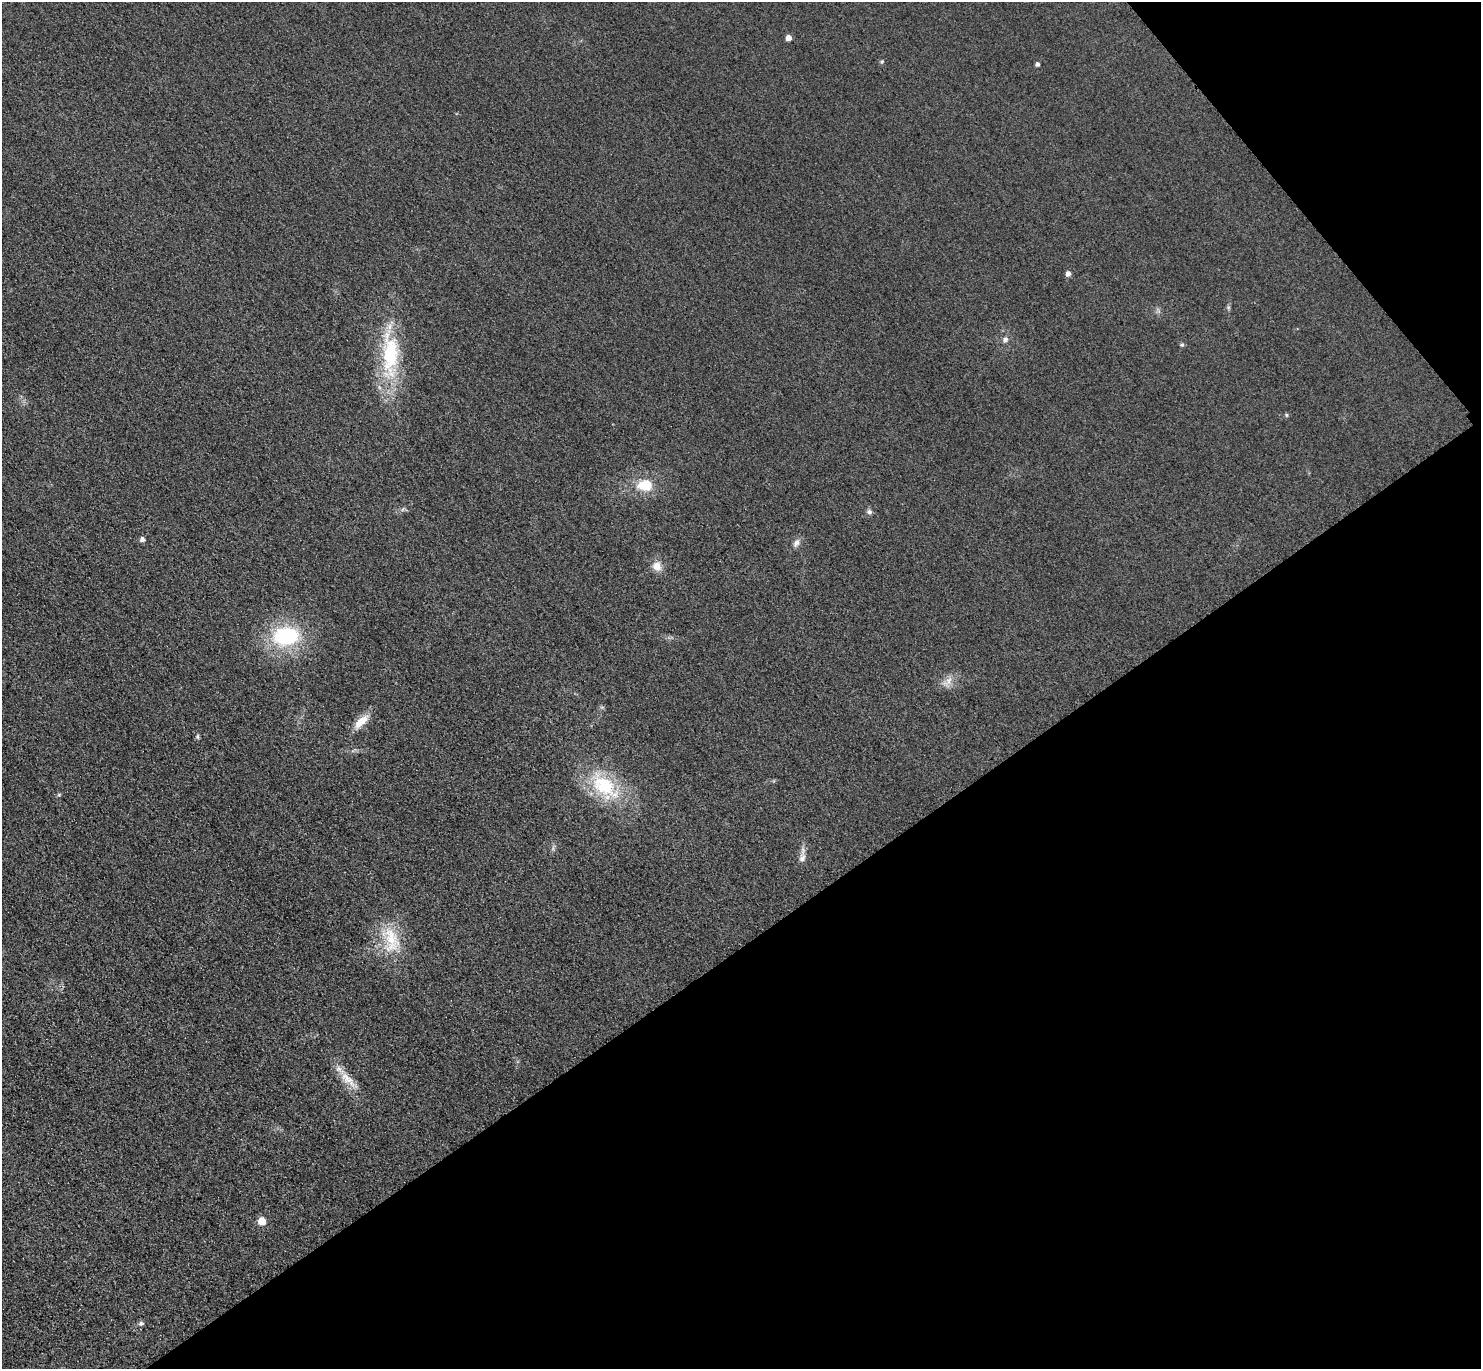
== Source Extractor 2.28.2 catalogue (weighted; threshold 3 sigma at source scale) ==
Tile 12 of 4 x 4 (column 4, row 3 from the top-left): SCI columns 4468-5946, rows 1691-3057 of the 5977 x 5973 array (HDU 1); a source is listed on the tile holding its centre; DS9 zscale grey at full resolution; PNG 1483 x 1371 px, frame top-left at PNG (2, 2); no overlay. Shown black and unused: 35% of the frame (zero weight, under 3 of 4 exposures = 3% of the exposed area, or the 3 px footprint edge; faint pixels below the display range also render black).
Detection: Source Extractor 2.28.2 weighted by HDU 2 'WHT'; one run over the whole footprint, this tile lists its part. Background 0.0823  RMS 0.019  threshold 0.0873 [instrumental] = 3 sigma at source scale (4.5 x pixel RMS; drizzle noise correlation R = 1.50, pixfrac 1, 0.05/0.05 arcsec/px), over >= 5 px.
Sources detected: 24; all 24 listed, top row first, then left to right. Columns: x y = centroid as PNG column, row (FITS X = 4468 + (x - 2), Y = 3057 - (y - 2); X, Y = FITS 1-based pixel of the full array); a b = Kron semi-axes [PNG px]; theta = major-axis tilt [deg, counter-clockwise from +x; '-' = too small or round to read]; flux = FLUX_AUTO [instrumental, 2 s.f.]
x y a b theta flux
789 38 5 5 - 15
882 62 5 4 - 2.5
1037 64 4 4 - 4.6
1068 274 5 5 - 8.5
1005 339 8 6 20 6.6
1182 345 6 5 - 3.2
390 354 65 22 -89 160
1286 415 6 4 -89 2.4
644 485 21 15 -3 45
869 512 7 7 - 5.4
142 539 5 5 - 7.5
796 543 12 7 52 9.3
657 566 11 10 - 18
286 636 25 17 5 170
948 681 18 8 44 16
361 721 23 9 43 27
197 737 6 5 - 3.4
604 786 43 22 -40 130
59 795 5 5 - 2.5
802 858 13 8 75 12
391 940 42 21 -76 80
348 1080 34 10 -43 31
262 1221 6 5 - 35
141 1323 7 6 - 4.4